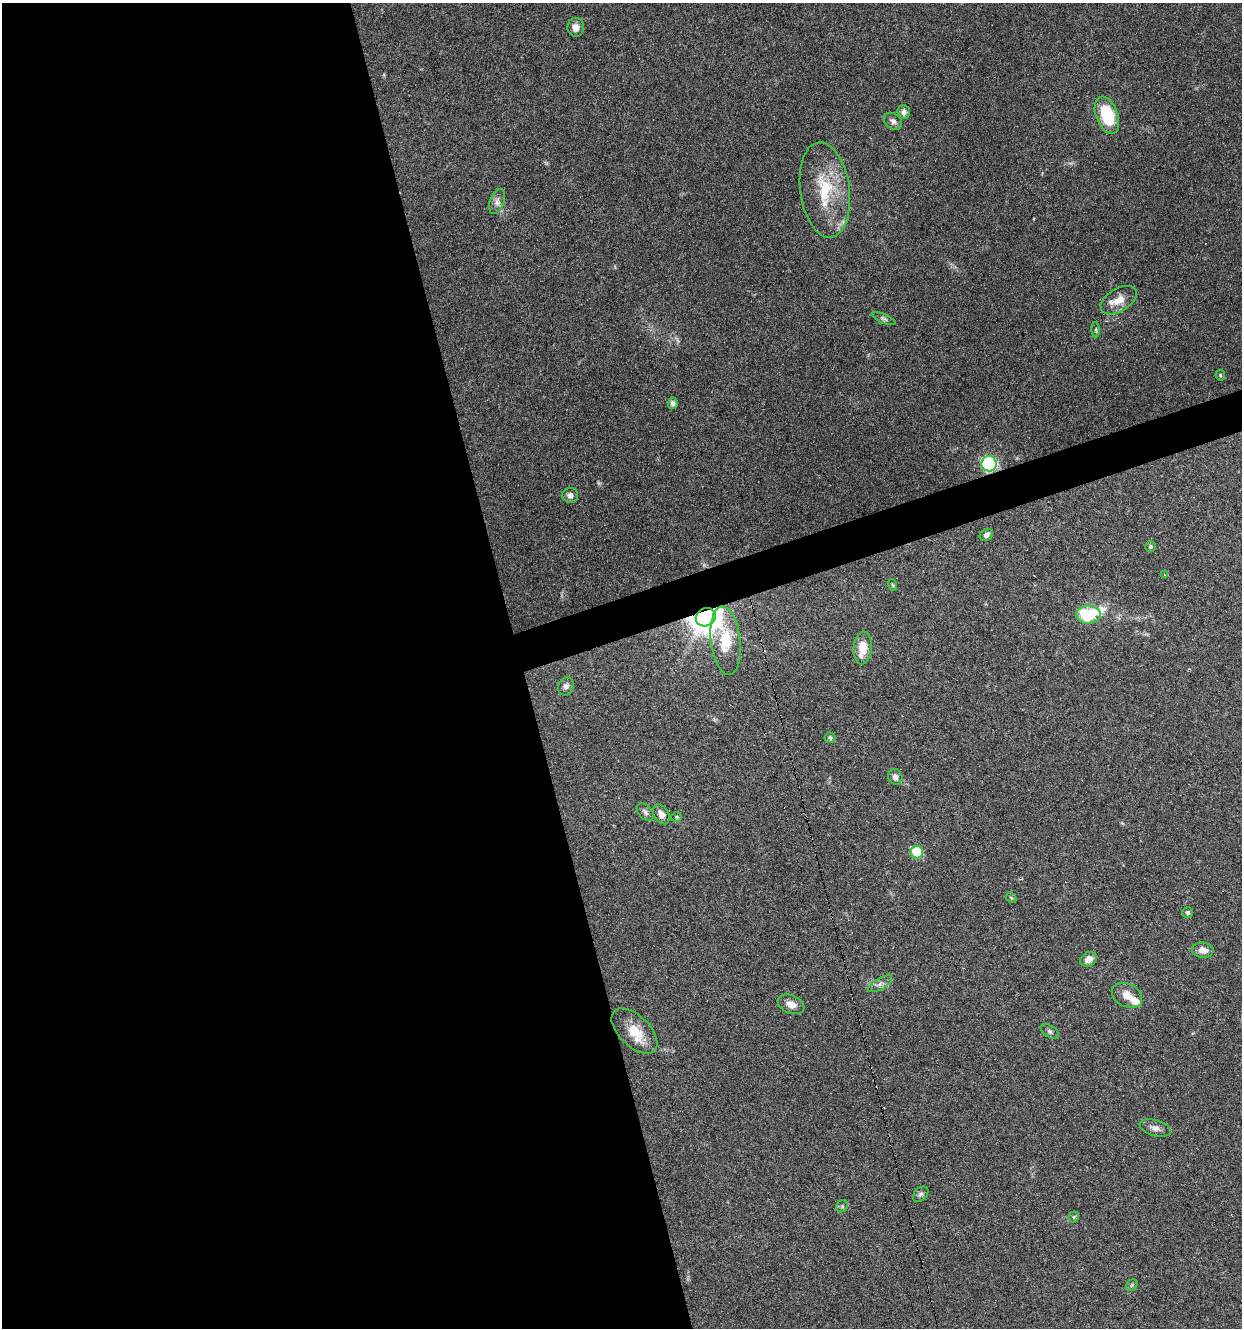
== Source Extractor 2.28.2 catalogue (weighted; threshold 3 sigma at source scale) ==
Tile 9 of 4 x 4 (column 1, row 3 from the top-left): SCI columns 107-1346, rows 1327-2652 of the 5121 x 5305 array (HDU 1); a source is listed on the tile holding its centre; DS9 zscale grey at full resolution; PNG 1244 x 1330 px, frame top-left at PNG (2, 3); each listed source drawn as its Kron ellipse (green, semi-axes under 4 px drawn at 4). Shown black and unused: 44% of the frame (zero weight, under 3 of 6 exposures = <1% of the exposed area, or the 3 px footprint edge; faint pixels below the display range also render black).
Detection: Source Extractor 2.28.2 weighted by HDU 2 'WHT'; one run over the whole footprint, this tile lists its part. Background 0.0684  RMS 0.0041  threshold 0.0167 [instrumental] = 3 sigma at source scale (4.09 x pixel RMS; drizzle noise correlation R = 1.36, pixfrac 0.8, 0.0396/0.0396 arcsec/px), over >= 5 px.
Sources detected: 45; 3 inside a brighter listed object's ellipse — not listed separately; the other 42 listed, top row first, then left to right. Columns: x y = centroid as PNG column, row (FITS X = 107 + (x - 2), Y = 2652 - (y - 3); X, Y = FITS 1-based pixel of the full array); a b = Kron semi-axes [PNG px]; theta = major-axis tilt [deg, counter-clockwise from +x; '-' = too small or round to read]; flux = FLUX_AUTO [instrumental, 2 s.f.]
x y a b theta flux
576 27 9 8 - 2.5
904 112 7 6 - 2
1107 115 19 11 -69 19
893 121 10 7 -35 1.5
825 190 48 24 -82 21
497 201 13 7 71 2.1
1119 300 20 11 32 5.3
884 318 13 4 -23 1
1096 330 7 4 -90 0.59
1220 375 5 5 - 0.51
673 403 6 5 - 1.2
989 464 7 7 - 53
570 495 8 7 - 1.5
986 535 7 5 35 1.1
1151 546 5 5 - 0.62
1164 575 4 3 - 0.25
893 585 6 3 -70 0.42
1088 615 12 9 -1 17
706 617 10 9 - 520
726 640 34 14 -83 16
863 648 16 9 85 7.5
566 686 9 7 68 1.5
830 738 5 5 - 0.95
895 777 8 7 - 1.7
645 812 10 6 -48 1.2
661 814 10 7 -59 2.4
676 817 6 5 - 0.53
917 852 6 6 - 18
1011 898 6 4 -45 0.49
1188 913 5 5 - 0.72
1203 950 10 7 -5 3.1
1088 959 9 7 28 2.6
880 984 13 5 31 1.7
1127 995 16 11 -27 4.3
791 1004 14 9 -23 3.5
634 1031 28 15 -44 8.3
1050 1032 10 6 -33 0.97
1155 1128 16 7 -16 2.2
921 1194 9 6 43 0.98
842 1206 6 5 - 0.75
1074 1217 5 5 - 0.53
1132 1285 6 5 - 0.65
Overlapping masked pixels (flux is a lower limit): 3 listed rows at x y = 825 190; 989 464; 706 617